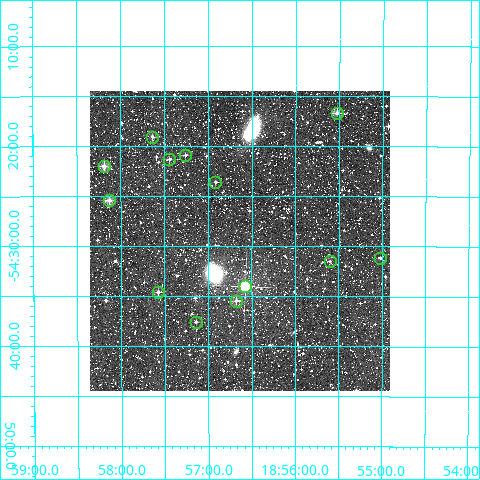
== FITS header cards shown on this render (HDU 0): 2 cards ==
NAXIS1  =                  300
NAXIS2  =                  300

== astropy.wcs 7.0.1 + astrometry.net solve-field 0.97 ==
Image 300 x 300 px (HDU 0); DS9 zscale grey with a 90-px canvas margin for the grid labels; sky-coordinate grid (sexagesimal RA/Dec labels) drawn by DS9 from the SOLVED WCS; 13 Tycho-2 reference stars matched to detected sources circled (green)
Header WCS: RA---TAN/DEC--TAN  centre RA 18:56:38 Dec -54:29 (284.16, -54.49 deg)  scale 6 arcsec/px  FOV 30.0' x 30.0'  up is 0 deg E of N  parity normal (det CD < 0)
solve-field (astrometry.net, Tycho-2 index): VERIFIED the header's WCS against the Tycho-2 star catalogue (13 matches, 0 conflicts) and refined it, rather than solving blind
Solved WCS: RA---TAN-SIP/DEC--TAN-SIP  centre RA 18:56:38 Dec -54:29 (284.16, -54.49 deg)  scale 6 arcsec/px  FOV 30.0' x 30.0'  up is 0 deg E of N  parity normal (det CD < 0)
The solver's refit moves the header's centre by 1.3 arcsec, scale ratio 0.9998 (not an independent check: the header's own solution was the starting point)
Tycho-2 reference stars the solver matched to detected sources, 13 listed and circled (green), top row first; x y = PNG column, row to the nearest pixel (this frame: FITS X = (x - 90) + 1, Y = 300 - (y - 91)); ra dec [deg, ICRS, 3 dp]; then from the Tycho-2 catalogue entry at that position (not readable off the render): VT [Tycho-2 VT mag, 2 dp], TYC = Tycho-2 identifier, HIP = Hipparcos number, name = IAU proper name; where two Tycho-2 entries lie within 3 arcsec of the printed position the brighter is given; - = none
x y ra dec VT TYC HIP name
337 113 283.882 -54.278 10.22 8759-1976-1 - -
152 137 284.409 -54.318 11.23 8759-2110-1 - -
185 155 284.315 -54.348 12.02 8759-1108-1 - -
169 159 284.360 -54.355 11.67 8759-2339-1 - -
104 166 284.547 -54.367 10.50 8759-1481-1 - -
215 182 284.229 -54.393 11.53 8763-341-1 - -
109 200 284.532 -54.424 10.11 8763-1169-1 - -
380 258 283.757 -54.519 12.29 8763-675-1 - -
330 261 283.900 -54.526 12.21 8763-473-1 - -
245 286 284.143 -54.567 7.79 8763-857-1 92981 -
158 292 284.393 -54.576 11.11 8763-343-1 - -
236 301 284.170 -54.591 11.30 8763-31-1 - -
196 322 284.285 -54.627 11.75 8763-1479-1 - -